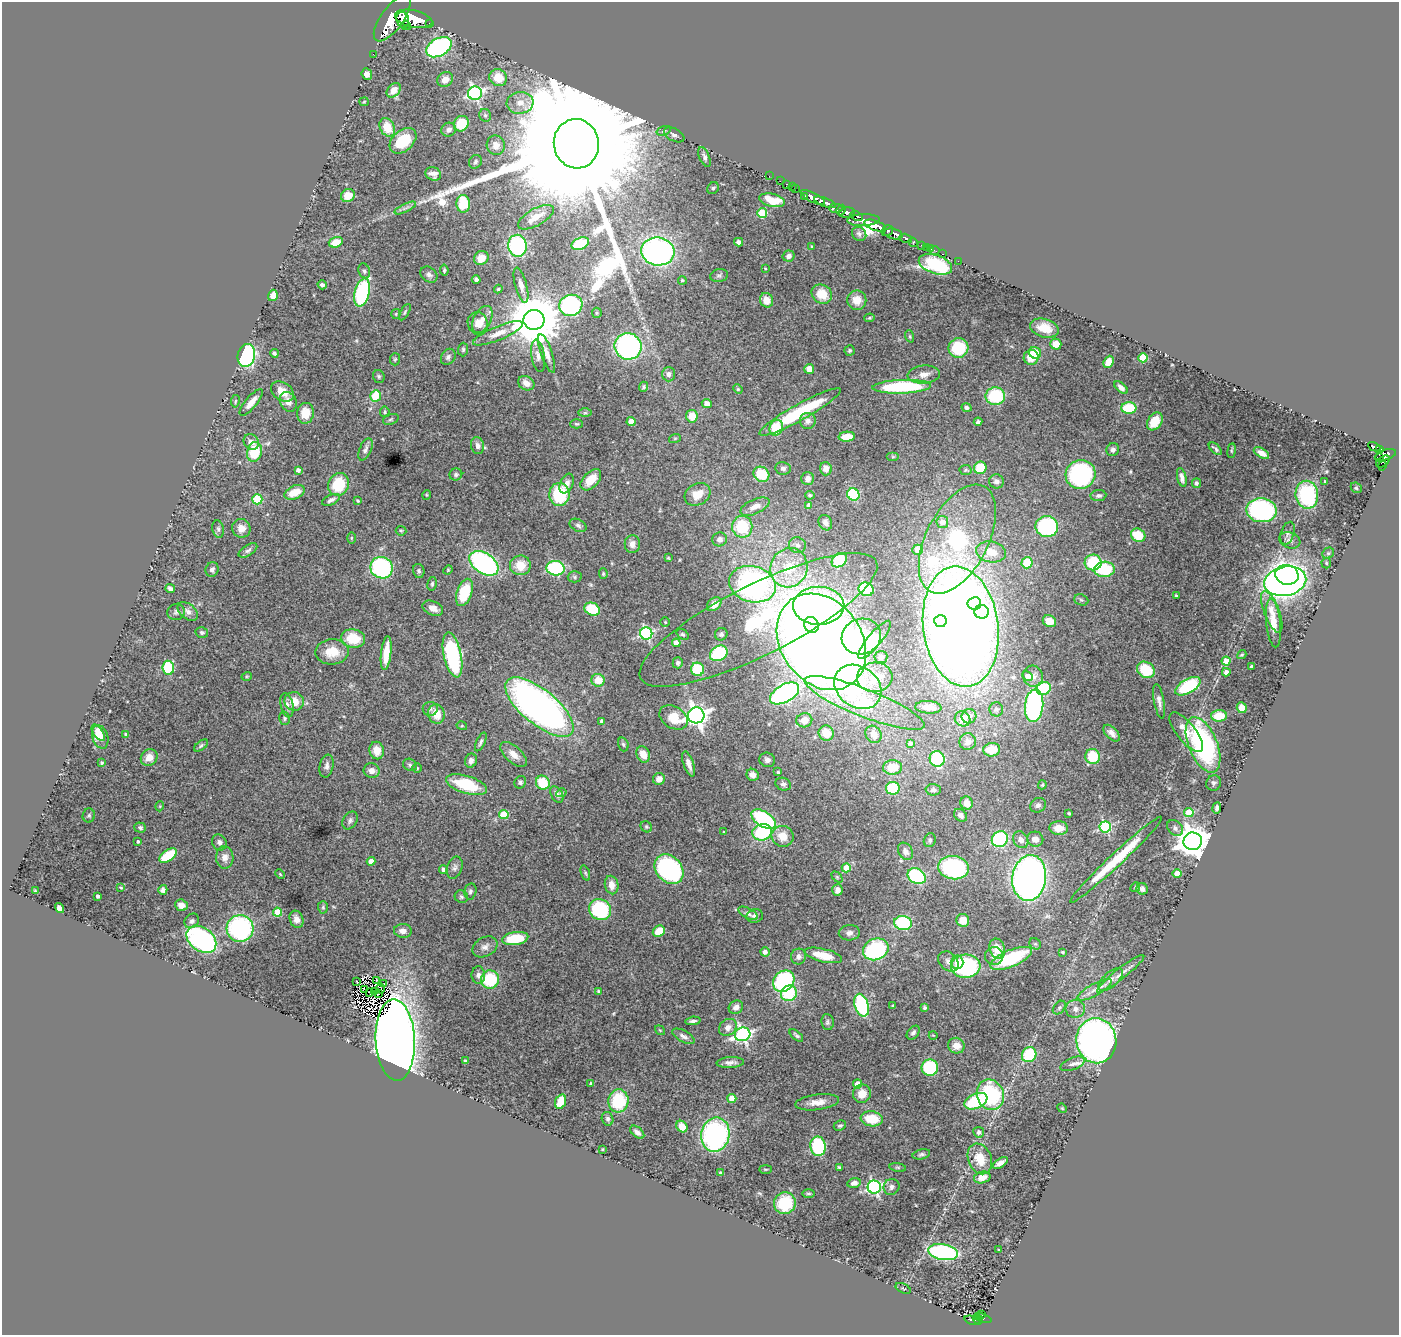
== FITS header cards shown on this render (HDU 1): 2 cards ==
NAXIS1  =                 1397
NAXIS2  =                 1333

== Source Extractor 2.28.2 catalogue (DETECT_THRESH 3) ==
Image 1397 x 1333 px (HDU 1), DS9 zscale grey, 1 PNG px = 1 image px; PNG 1401 x 1337 px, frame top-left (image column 1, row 1333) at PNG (2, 2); each listed source drawn as its Kron ellipse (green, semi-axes under 4 px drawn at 4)
Background 1.63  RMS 0.033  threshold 0.0991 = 3 sigma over >= 5 px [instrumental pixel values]
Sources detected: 509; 3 with non-positive FLUX_AUTO (blend fragments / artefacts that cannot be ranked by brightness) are neither listed nor drawn; of the other 506, the 500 brightest by FLUX_AUTO listed and drawn (6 fainter detections omitted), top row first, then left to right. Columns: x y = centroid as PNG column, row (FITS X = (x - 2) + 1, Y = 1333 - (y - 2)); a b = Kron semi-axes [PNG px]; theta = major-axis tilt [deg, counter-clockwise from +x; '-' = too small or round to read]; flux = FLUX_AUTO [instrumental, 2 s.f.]
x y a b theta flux
392 18 27 11 54 11000
414 19 19 8 -12 8500
403 20 8 6 -73 2400
429 23 3 2 - 200
406 26 5 2 - 400
439 47 13 8 30 340
373 54 2 2 - 17
367 74 6 5 - 12
498 78 9 8 - 43
445 80 8 7 - 20
394 90 8 6 47 24
475 93 7 6 - 470
364 102 5 4 - 2.2
520 103 13 11 8 25
485 115 6 6 - 4.9
461 124 8 7 - 58
387 127 10 7 -62 42
449 130 7 7 - 10
664 131 7 4 18 3.8
674 135 11 6 -26 8
403 141 15 10 41 81
576 144 25 22 -80 220000
496 145 10 9 - 17
704 157 10 5 -67 7.4
475 162 7 6 - 4.7
433 174 8 6 -26 13
769 176 2 2 - 18
780 181 2 2 - 19
787 184 3 2 - 50
792 187 2 2 - 30
713 188 6 5 - 4.5
795 189 2 2 - 25
348 195 7 6 - 29
805 197 3 2 - 170
813 197 13 4 -27 3400
772 200 13 6 -13 43
825 202 12 4 -21 2400
463 204 9 6 -87 79
405 208 11 3 26 6.8
836 208 7 4 1 540
841 210 5 3 - 360
762 213 5 5 - 110
847 213 8 5 9 1600
857 216 6 3 -24 580
536 217 20 8 30 25
863 220 16 6 2 1700
875 226 11 5 -18 4400
887 231 6 5 - 1300
859 234 7 6 - 5.6
893 234 9 5 -13 2200
906 238 6 4 -15 540
336 242 7 5 18 31
739 242 4 4 - 6.3
913 242 5 3 - 330
580 244 9 5 22 97
922 245 3 3 - 89
517 246 11 9 -81 260
812 247 3 3 - 3.8
927 247 3 2 - 32
931 249 3 2 - 22
658 251 16 14 -7 620
935 251 5 3 - 21
943 254 3 2 - 41
788 256 6 5 - 8.1
481 258 7 6 - 26
958 261 2 2 - 20
935 264 17 9 -18 180
765 268 2 2 - 1.9
444 270 5 3 - 3.2
364 271 7 5 -70 4.8
429 275 9 7 -39 7.4
719 276 9 6 10 5.5
476 279 4 3 - 5.4
682 280 4 4 - 3.3
322 285 5 4 - 5.4
521 285 18 6 -75 14
498 289 4 4 - 2.8
362 292 14 7 75 250
822 294 11 9 -33 43
273 295 6 4 71 23
766 300 7 6 - 22
857 300 10 9 - 27
571 305 12 10 17 340
405 312 9 3 61 3.1
597 313 5 4 - 3.2
396 314 5 4 - 2.3
869 318 5 4 - 3.3
482 320 14 8 61 20
534 320 10 10 - 15000
478 323 11 10 - 21
1044 328 15 9 -17 35
498 333 27 7 22 25
910 336 6 4 -71 2.7
1056 344 5 5 - 24
628 346 13 13 - 390
958 348 10 9 - 98
463 349 7 5 88 4.2
850 350 5 5 - 3.8
274 353 4 3 - 4.5
547 353 20 5 -71 16
1035 353 6 5 - 70
246 355 11 8 77 350
538 356 16 6 -81 13
448 357 8 6 57 6.7
1031 357 7 7 - 32
1143 358 4 4 - 83
395 359 6 5 - 3.2
1109 362 6 5 - 30
809 369 5 5 - 20
669 374 7 6 - 7.9
924 374 16 9 6 18
379 376 6 5 - 4
526 383 8 7 - 17
643 387 5 4 - 3.1
902 387 29 7 2 210
1121 388 8 4 -42 9.7
738 389 5 4 - 2.5
282 392 12 9 -34 33
376 396 6 5 - 62
995 396 10 9 - 120
235 401 6 3 81 2.4
251 402 16 5 50 18
288 402 10 8 -62 17
707 403 5 4 - 15
966 408 5 4 - 5.6
1129 408 8 5 0 97
385 412 5 4 - 3.5
800 412 46 8 29 130
305 413 10 8 82 40
585 413 7 4 0 3.4
692 416 6 6 - 34
391 419 8 5 19 3.7
808 421 8 8 - 9.3
1155 421 10 7 57 42
631 422 4 4 - 36
978 422 4 3 - 4.2
577 424 6 4 -1 3.1
776 428 8 6 71 65
847 437 8 5 4 37
675 438 6 3 19 2.4
251 442 8 7 - 15
477 446 8 6 -77 9.2
1374 447 6 3 -25 380
365 449 12 6 67 8.1
1215 449 8 3 -40 4.8
1113 450 7 6 - 7.1
1379 450 4 3 - 330
1232 451 7 3 82 2.9
254 452 10 7 76 88
1261 453 8 4 -31 13
1385 455 11 5 16 1500
893 457 6 4 0 3.2
1379 458 4 2 - 140
1383 461 7 5 36 340
1382 466 5 4 - 130
783 468 8 6 -9 6.6
980 468 6 6 - 58
826 469 7 6 - 14
298 470 4 4 - 8.3
966 470 6 5 - 3.5
456 474 6 6 - 4.7
761 474 8 7 - 70
1080 474 15 14 - 300
1182 477 9 4 -77 10
807 478 6 6 - 11
591 480 13 7 46 43
996 481 7 7 - 9.5
1325 481 3 2 - 2
1197 483 5 4 - 4.8
339 484 11 10 - 96
567 484 10 6 66 13
1356 488 6 5 - 3
295 492 10 6 22 40
698 494 13 10 28 34
853 494 6 6 - 140
426 495 5 3 - 2
559 495 11 10 - 120
810 495 5 4 - 4.1
1307 495 14 11 -81 190
1098 496 8 5 7 5.8
257 499 5 5 - 140
331 500 9 5 25 8.4
358 501 3 3 - 3.1
809 505 4 4 - 15
755 507 16 7 24 19
1261 510 15 12 -4 320
942 522 6 6 - 23
825 523 8 6 -61 8.4
578 525 9 6 -27 6.4
742 527 11 10 - 110
1047 527 11 10 - 240
241 528 9 9 - 20
218 529 9 5 -80 5.1
401 531 5 4 - 3.1
1288 533 12 6 72 8.2
1138 535 7 6 - 56
351 538 6 3 90 2.2
720 539 7 7 - 11
957 539 59 31 63 380
1290 540 11 7 -19 9.8
632 544 9 7 90 15
797 545 8 8 - 9.8
248 550 10 5 32 6.8
917 550 5 5 - 28
991 552 15 10 -10 40
1328 553 6 5 - 4.2
668 558 4 3 - 2.5
839 560 8 6 40 71
1093 562 8 8 - 110
484 563 16 10 -34 450
1027 563 5 5 - 67
1326 563 5 5 - 3.6
520 565 10 10 - 42
381 568 11 10 - 290
556 568 9 7 -9 190
789 568 20 18 66 91
212 569 7 6 - 8.1
1104 569 10 7 4 120
448 570 4 4 - 2
419 571 7 5 -78 5.2
603 574 5 4 - 3.1
1287 575 12 10 -14 820
575 577 7 5 -1 4.2
1285 581 21 14 11 1200
432 584 7 4 81 3.8
752 584 24 18 -16 640
170 588 5 4 - 7.6
866 589 8 6 -22 140
464 592 14 7 71 95
1176 596 3 3 - 3.5
1081 600 7 5 -22 4.9
974 603 7 6 - 70
714 604 8 6 42 21
819 606 25 19 0 710
433 608 11 7 -23 18
592 609 8 6 -29 78
188 611 12 7 -40 12
176 612 9 8 - 7.1
981 612 7 6 - 120
1272 612 22 7 -69 28
758 620 132 35 27 460
940 621 6 6 - 120
1049 621 7 6 - 25
665 622 4 4 - 2.5
1273 623 24 7 -84 43
811 625 8 7 - 230
961 627 60 37 -82 4400
202 632 6 5 - 4.4
646 633 6 6 - 350
683 634 6 4 -37 4.5
721 634 6 6 - 5.4
861 636 20 17 19 190
353 639 12 9 -10 62
875 640 24 7 50 110
821 642 52 40 -54 3800
676 643 4 4 - 26
332 652 17 12 2 47
386 653 17 5 83 50
719 653 9 7 32 170
452 655 23 9 -78 270
1242 655 5 4 - 2.7
881 657 6 6 - 7.1
1226 661 4 4 - 27
678 663 5 5 - 5.4
1251 666 3 3 - 3.6
168 668 7 6 - 130
697 669 6 6 - 100
1146 670 9 7 -37 82
1226 672 4 4 - 12
247 676 5 3 - 2.2
1027 676 5 4 - 15
1033 676 10 10 - 14
875 677 18 15 4 52
598 680 6 6 - 36
1188 686 14 7 30 140
858 687 25 20 -37 230
1044 688 7 6 - 110
785 693 16 9 29 460
294 701 9 9 - 33
1159 701 17 5 -80 11
865 703 64 14 -21 130
287 705 12 6 -77 10
1034 706 16 9 84 380
539 707 42 17 -39 1300
928 707 13 6 -4 15
1242 708 5 5 - 28
430 709 7 7 - 6.3
996 709 7 7 - 5.5
436 714 10 8 -72 38
696 715 8 8 - 1600
969 716 7 7 - 12
1219 716 8 5 2 50
674 717 15 10 -33 44
285 718 7 5 -77 3.8
963 719 8 7 - 32
804 720 8 7 - 23
602 721 4 3 - 7.4
462 726 5 3 - 2.4
1186 732 24 9 -51 33
98 733 9 4 -54 18
826 733 8 7 - 35
1112 733 10 5 -46 12
126 734 4 3 - 4.4
874 734 9 7 -55 11
100 737 12 7 -71 40
481 742 10 4 65 5.9
968 742 8 8 - 14
910 743 4 3 - 4.2
623 744 7 5 -72 4
1203 745 29 14 -67 370
201 746 8 4 38 4.3
377 750 9 7 -79 26
992 750 8 7 - 41
514 754 16 8 -43 20
643 754 8 6 -64 26
1093 757 7 7 - 79
149 758 9 8 - 23
937 759 8 7 - 160
767 760 8 7 - 9.8
471 761 7 6 - 9.5
102 763 3 3 - 2.8
689 764 13 5 -71 14
410 765 7 6 - 5.8
327 766 11 7 78 10
893 767 9 7 3 38
417 768 5 5 - 2.7
372 771 8 7 - 14
778 772 3 3 - 3.6
753 775 6 6 - 11
659 779 6 6 - 17
520 782 6 5 - 4.8
543 783 7 6 - 67
1214 783 8 7 - 5.6
783 784 8 6 -21 6.3
466 785 21 8 -17 110
1042 785 5 4 - 2.7
893 788 7 6 - 84
933 790 7 5 -2 6.4
561 793 5 4 - 2.6
557 794 9 5 -60 8.2
966 803 6 6 - 21
1038 805 8 7 - 6.9
160 806 5 3 - 1.9
1217 808 5 3 - 7.3
1189 812 5 4 - 68
1069 813 3 3 - 2.8
504 814 5 4 - 80
960 815 7 5 -43 9
89 816 7 6 - 4.5
764 819 14 7 -33 210
350 820 9 6 57 6.9
646 827 6 5 - 3.6
1105 827 6 5 - 270
140 828 6 5 - 4.6
1059 828 9 7 -2 27
1175 828 9 7 -48 8.6
724 832 4 3 - 2.3
762 832 10 8 14 160
783 836 11 10 - 36
1000 839 8 8 - 230
1035 839 8 7 - 17
930 840 7 6 - 4.6
1021 840 9 7 -59 12
138 841 3 3 - 3.7
1193 841 9 8 - 4400
219 842 8 7 - 8.2
905 851 9 7 -60 10
168 856 10 5 37 93
225 857 11 8 -88 17
1116 860 62 6 43 110
371 861 4 4 - 25
455 868 11 7 71 8.9
846 868 4 4 - 54
954 868 15 11 -7 260
669 869 16 12 -47 360
443 870 4 4 - 11
585 873 8 4 -72 3.4
280 874 5 3 - 2.2
1177 874 4 4 - 39
917 876 9 7 -33 200
837 877 6 4 -45 3.2
1029 878 23 17 82 1200
612 885 9 6 -79 18
1135 887 5 4 - 3
121 888 4 3 - 2.3
1142 889 6 5 - 8.1
163 890 5 4 - 6.9
837 890 6 5 - 11
35 891 3 2 - 1.8
470 891 8 6 78 5.4
98 896 4 3 - 5.8
461 897 6 6 - 4.7
181 905 6 5 - 15
323 907 6 5 - 3.4
59 908 5 4 - 12
600 910 11 10 - 180
277 912 4 4 - 63
748 913 10 5 -28 7.1
755 916 8 7 - 8.9
296 919 9 6 -69 15
963 920 6 6 - 31
192 921 8 6 45 6.7
903 923 9 7 -13 180
240 928 13 13 - 350
403 931 9 7 -5 15
659 931 6 5 - 41
849 933 10 7 5 9.7
201 939 16 11 -37 510
515 939 13 6 8 86
1035 944 6 5 - 4.3
485 947 13 9 29 13
997 948 10 7 -75 33
876 949 13 10 22 230
765 952 4 4 - 12
1062 952 4 3 - 3.5
823 955 19 6 -14 48
798 956 8 7 - 10
994 956 9 9 - 14
1011 958 22 8 23 190
948 961 11 8 -45 13
957 962 7 6 - 18
966 966 15 11 4 220
1121 974 30 5 38 22
478 975 9 6 90 10
490 979 9 9 - 100
377 980 3 2 - 3.2
1110 980 15 7 42 15
784 981 12 9 48 290
357 982 3 2 - 1.7
384 984 4 2 - 4.8
381 988 5 2 - 1.8
364 990 3 3 - 1.7
1095 990 19 6 29 19
374 991 2 2 - 3.2
599 991 3 3 - 3.5
370 992 3 2 - 1.7
379 993 3 2 - 1.9
789 993 8 7 - 110
862 1005 11 6 -73 210
893 1005 3 3 - 2.2
736 1007 7 6 - 11
1059 1007 8 5 49 4.8
924 1008 4 4 - 3.7
1075 1009 10 9 - 14
693 1021 7 3 6 5.7
827 1022 8 6 -83 5.1
728 1027 9 8 - 13
660 1030 5 3 - 1.9
913 1033 8 5 48 5.6
743 1034 8 6 18 630
796 1035 8 4 -40 4.7
933 1035 4 3 - 1.5
683 1036 12 5 -29 8.8
395 1040 40 19 -87 3400
1096 1041 22 20 -83 1100
956 1046 8 7 - 20
1029 1055 8 7 - 120
465 1061 3 3 - 4.7
730 1063 13 5 4 11
1073 1064 13 6 22 10
930 1068 8 8 - 120
591 1083 3 2 - 2.7
857 1084 4 4 - 39
862 1094 9 9 - 27
990 1095 15 13 -66 210
732 1098 4 4 - 48
618 1101 11 10 - 130
976 1101 12 7 23 140
561 1102 7 5 71 42
817 1102 22 7 7 23
1062 1108 5 4 - 2.3
607 1119 7 5 -73 6
872 1119 11 7 -8 62
840 1126 6 4 25 4.7
682 1127 6 5 - 32
637 1132 8 5 -39 8.9
979 1132 5 5 - 9
715 1135 17 14 78 430
818 1146 10 7 -82 170
602 1149 3 3 - 2
921 1154 9 5 14 5.1
980 1159 16 11 -68 42
1000 1163 8 4 32 11
840 1167 4 3 - 3.6
898 1167 8 4 -8 3.4
765 1169 6 3 0 2.3
720 1173 3 3 - 4.5
982 1177 8 6 14 19
854 1183 7 5 13 12
874 1187 6 6 - 450
891 1187 8 7 - 9.5
808 1193 6 3 0 2.8
785 1203 11 10 - 100
998 1250 3 2 - 1.8
943 1252 15 8 -10 350
903 1288 8 4 -26 3.2
982 1315 3 3 - 38
983 1318 9 3 -18 240
978 1319 5 3 - 170
973 1320 9 3 -16 230
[6 fainter detections neither listed nor drawn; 3 non-positive-flux detections neither listed nor drawn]